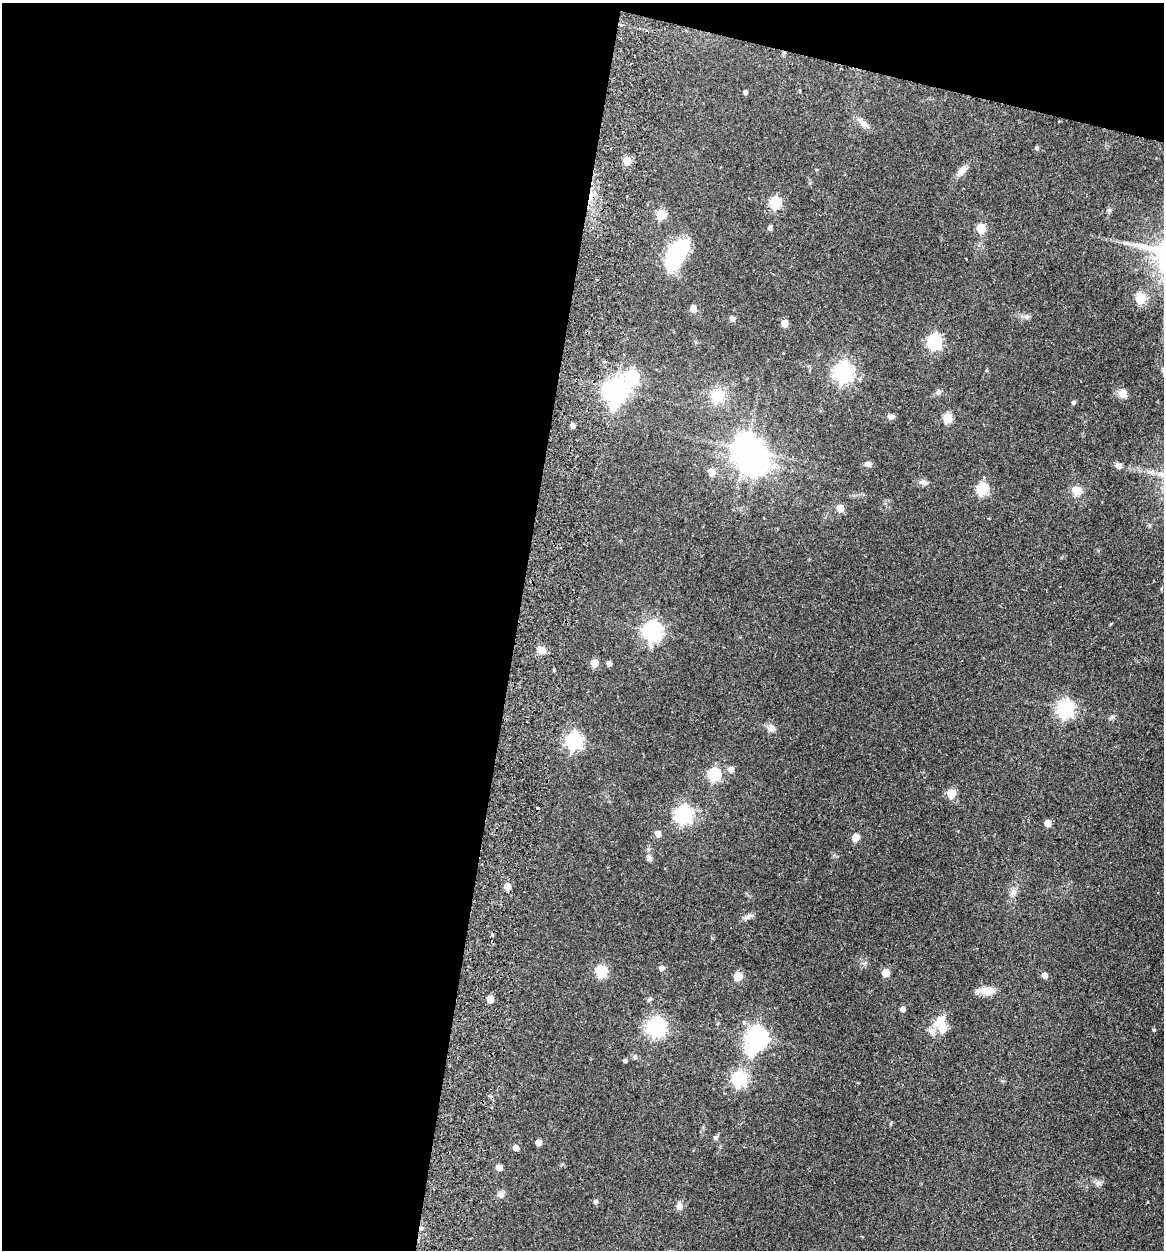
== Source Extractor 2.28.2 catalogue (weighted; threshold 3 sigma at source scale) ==
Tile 1 of 4 x 4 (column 1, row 1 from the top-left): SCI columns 299-1460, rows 3761-5008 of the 5126 x 5023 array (HDU 1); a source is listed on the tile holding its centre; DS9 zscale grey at full resolution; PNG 1166 x 1252 px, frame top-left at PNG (2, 3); no overlay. Shown black and unused: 47% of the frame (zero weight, under 2 of 3 exposures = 3% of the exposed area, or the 3 px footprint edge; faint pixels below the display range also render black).
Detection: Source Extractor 2.28.2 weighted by HDU 2 'WHT'; one run over the whole footprint, this tile lists its part. Background 0.177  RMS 0.0078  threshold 0.0351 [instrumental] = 3 sigma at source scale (4.5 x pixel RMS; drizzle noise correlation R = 1.50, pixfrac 1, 0.05/0.05 arcsec/px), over >= 5 px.
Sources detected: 84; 3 inside a brighter object's white glare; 2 cosmic-ray / hot-pixel residue — not listed; the other 79 listed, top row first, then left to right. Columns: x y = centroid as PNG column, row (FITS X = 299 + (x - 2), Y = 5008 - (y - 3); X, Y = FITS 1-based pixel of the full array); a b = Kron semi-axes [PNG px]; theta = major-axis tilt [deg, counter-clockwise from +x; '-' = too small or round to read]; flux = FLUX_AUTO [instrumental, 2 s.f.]
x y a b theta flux
745 92 4 3 - 2
864 124 13 7 -36 4.1
1037 148 6 4 -3 1.3
627 161 5 5 - 19
961 171 17 7 46 5.6
775 203 6 5 - 55
661 215 6 5 - 33
770 228 4 4 - 2.4
981 228 6 5 - 24
677 253 31 17 54 55
1140 298 6 5 - 40
693 309 5 5 - 11
1026 317 7 4 19 1.6
732 319 6 5 - 2.3
785 323 5 5 - 9.9
934 342 7 6 - 140
843 372 8 7 - 320
632 377 7 6 - 120
615 390 7 7 - 500
938 392 7 4 71 1.3
1123 393 13 8 -69 4.2
717 396 19 16 73 16
1073 402 5 4 - 1.5
890 416 8 6 -9 2.7
947 418 6 5 - 30
572 426 4 4 - 2.5
746 450 9 8 - 1000
868 464 8 6 -3 2.5
1118 466 7 6 - 2.8
712 472 5 5 - 11
923 482 11 5 -10 2.6
982 489 6 5 - 59
1077 490 13 11 -27 7.2
840 508 5 5 - 13
652 631 7 7 - 280
541 650 8 7 - 7.4
594 663 5 5 - 13
609 663 4 4 - 2.7
554 670 5 3 - 0.74
1065 709 7 6 - 220
1112 717 7 5 44 1.4
771 728 10 9 - 3.5
574 741 7 6 - 190
731 769 5 5 - 4.1
714 774 6 6 - 83
951 794 5 5 - 25
683 815 7 7 - 240
1048 823 5 5 - 7.9
658 834 5 5 - 5.4
856 837 5 5 - 13
649 858 8 6 -54 2.3
507 886 5 5 - 8.1
1013 892 8 5 59 2.6
748 917 10 6 52 2.4
661 968 5 5 - 3.2
601 971 6 6 - 62
885 973 5 5 - 16
1044 975 5 5 - 4.3
738 976 5 5 - 22
987 991 22 8 -1 8.5
490 999 5 5 - 8.9
649 1000 6 5 - 1.3
903 1009 4 4 - 3.6
940 1020 26 10 41 8.7
656 1027 8 7 - 280
943 1028 6 6 - 16
1154 1030 4 3 - 0.95
756 1038 8 7 - 400
635 1057 6 4 -90 1.1
625 1061 4 4 - 1.6
739 1079 7 6 - 140
715 1137 6 5 - 1.3
538 1142 5 4 - 6.1
516 1148 5 5 - 4.7
499 1168 5 4 - 6.3
1098 1183 8 7 - 2.4
501 1194 8 7 - 2.6
595 1201 5 5 - 1.7
679 1206 9 7 80 3.2
Unlisted compact peaks at least as high as the median listed source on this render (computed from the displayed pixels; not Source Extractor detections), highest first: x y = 1109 210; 890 1124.